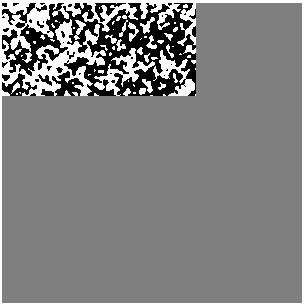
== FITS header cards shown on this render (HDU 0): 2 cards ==
NAXIS1  =                  300
NAXIS2  =                  300

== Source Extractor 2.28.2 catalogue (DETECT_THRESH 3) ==
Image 300 x 300 px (HDU 0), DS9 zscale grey, 1 PNG px = 1 image px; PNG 304 x 304 px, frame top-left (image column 1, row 300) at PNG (2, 3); no overlay
Background 0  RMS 0.34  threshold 1.02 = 3 sigma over >= 5 px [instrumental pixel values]
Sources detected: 18; all 18 listed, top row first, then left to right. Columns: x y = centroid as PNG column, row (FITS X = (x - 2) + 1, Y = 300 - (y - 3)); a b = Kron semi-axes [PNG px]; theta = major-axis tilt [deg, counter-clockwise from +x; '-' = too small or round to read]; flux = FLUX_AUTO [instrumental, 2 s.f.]
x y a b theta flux
143 5 5 4 - 30
133 10 6 3 19 24
34 15 7 7 - 1300
104 16 6 4 -2 26
96 30 4 3 - 30
58 32 4 4 - 31
50 34 4 4 - 55
94 39 3 3 - 36
113 40 3 2 - 19
24 45 5 4 - 32
189 48 4 4 - 27
102 52 3 3 - 34
35 66 5 3 - 19
188 81 4 4 - 42
142 90 4 4 - 77
187 90 6 6 - 120
83 94 5 3 - 18
171 95 4 2 - 23